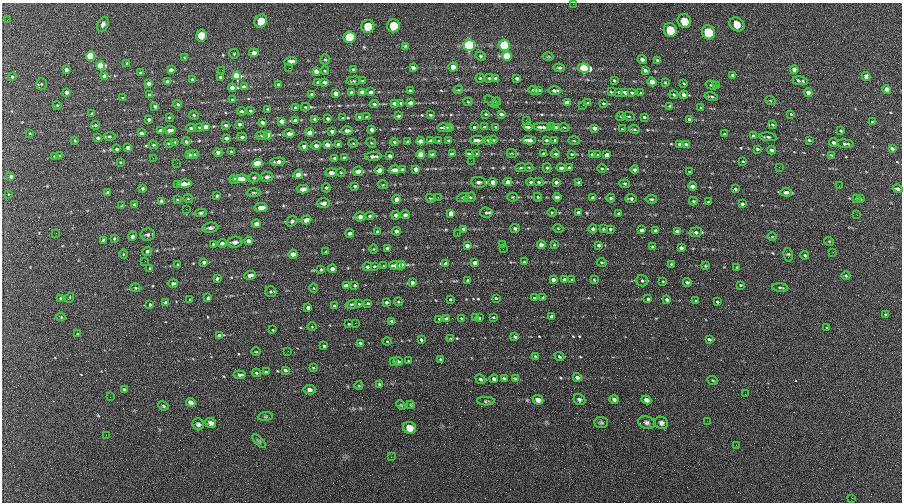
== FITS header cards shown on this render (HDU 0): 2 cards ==
NAXIS1  =                  900 / length of data axis 1
NAXIS2  =                  500 / length of data axis 2

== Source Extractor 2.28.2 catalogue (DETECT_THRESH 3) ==
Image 900 x 500 px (HDU 0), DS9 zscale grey, 1 PNG px = 1 image px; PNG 904 x 504 px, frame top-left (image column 1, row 500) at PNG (2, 3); each listed source drawn as its Kron ellipse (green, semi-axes under 4 px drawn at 4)
Background 303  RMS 12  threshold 36.6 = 3 sigma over >= 5 px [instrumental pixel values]
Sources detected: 535; of the 535, the 500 brightest by FLUX_AUTO listed and drawn (35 fainter detections omitted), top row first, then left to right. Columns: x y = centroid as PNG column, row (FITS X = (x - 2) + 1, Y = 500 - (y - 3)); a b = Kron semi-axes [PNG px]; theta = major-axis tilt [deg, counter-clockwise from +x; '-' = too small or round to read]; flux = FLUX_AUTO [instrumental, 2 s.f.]
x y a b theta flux
573 4 3 2 - 610
7 20 2 2 - 580
261 21 7 6 - 13000
684 21 7 6 - 6400
103 24 7 5 64 2200
737 24 8 6 -35 5800
368 26 6 6 - 39000
393 26 6 6 - 36000
670 30 7 6 - 21000
708 32 7 6 - 29000
201 35 6 5 - 25000
349 37 6 6 - 130000
469 45 5 5 - 370000
504 45 5 5 - 200000
405 46 4 3 - 1200
254 53 5 4 - 2700
234 54 5 4 - 820
90 56 5 4 - 86000
481 56 5 3 - 1000
507 56 5 5 - 61000
548 57 5 3 - 750
184 58 4 3 - 700
642 59 4 4 - 1700
325 60 5 5 - 1000
657 60 4 3 - 1000
291 61 6 4 2 6600
127 63 3 2 - 760
101 66 4 4 - 97000
453 67 4 4 - 19000
289 68 2 2 - 850
413 68 4 3 - 3300
559 68 6 3 -9 1300
584 68 6 4 -11 230000
794 69 4 4 - 2000
66 70 4 4 - 4400
171 70 4 4 - 5200
222 70 2 2 - 810
353 70 3 3 - 1500
645 70 4 3 - 1600
316 71 4 4 - 7000
325 71 4 3 - 720
140 73 3 3 - 1000
105 76 4 4 - 19000
237 76 4 4 - 330000
733 76 4 3 - 1500
12 77 3 3 - 1200
220 77 3 3 - 1200
866 77 4 4 - 3400
480 78 4 4 - 910
489 78 5 3 - 1000
496 78 3 3 - 1200
517 78 4 3 - 2500
192 79 4 3 - 1100
167 81 4 4 - 2000
354 81 7 4 4 1200
362 81 4 2 - 640
614 81 4 2 - 970
800 81 7 3 -9 2300
325 82 4 3 - 2900
652 82 4 4 - 17000
149 83 4 3 - 4800
318 83 3 3 - 1400
665 83 3 2 - 760
684 83 4 3 - 790
41 84 5 5 - 1300
278 85 4 3 - 2800
712 85 6 3 -16 1000
717 85 3 3 - 1100
244 87 4 3 - 5600
232 88 4 4 - 24000
458 90 5 3 - 690
533 90 5 3 - 1600
539 90 4 2 - 1000
554 90 7 4 1 2500
887 90 4 4 - 9600
410 91 4 3 - 3000
66 92 3 3 - 5300
362 92 4 3 - 15000
371 92 4 3 - 4800
611 92 4 3 - 730
619 92 3 2 - 1000
625 92 4 3 - 4200
336 93 4 3 - 17000
352 93 4 3 - 15000
632 93 3 3 - 1200
641 93 3 3 - 1000
808 93 4 4 - 5700
149 95 4 3 - 1500
312 95 4 3 - 3200
674 95 4 3 - 1000
684 95 4 3 - 8700
122 97 3 2 - 590
711 97 7 3 -14 1300
232 100 4 3 - 2200
770 100 5 3 - 710
468 102 4 4 - 870
492 102 8 3 -40 1100
496 102 4 3 - 830
567 102 4 3 - 13000
395 103 4 3 - 5000
401 103 3 3 - 1400
411 103 4 3 - 18000
588 103 4 3 - 1600
178 104 4 4 - 1300
374 104 4 3 - 1700
604 104 4 3 - 1100
57 105 4 3 - 630
583 105 3 3 - 730
155 106 3 3 - 3900
670 106 3 3 - 1100
305 107 4 3 - 990
296 108 4 3 - 4100
701 108 3 3 - 1200
268 109 4 3 - 2400
242 111 4 4 - 1700
250 111 4 3 - 1300
92 113 3 2 - 780
486 114 3 2 - 1000
501 114 4 3 - 3400
791 114 4 3 - 750
194 115 5 4 - 1100
430 115 4 3 - 1200
399 116 3 3 - 1700
621 116 5 3 - 790
629 116 6 3 -9 920
169 117 3 2 - 760
360 117 4 3 - 3300
367 117 3 3 - 1200
644 117 3 3 - 1700
328 118 3 3 - 1900
343 118 2 2 - 580
149 119 3 3 - 2700
315 119 4 3 - 2800
689 119 4 3 - 1700
295 120 4 3 - 5100
526 120 3 2 - 720
282 121 4 4 - 9400
262 122 4 3 - 3500
872 122 4 3 - 1500
239 124 3 3 - 2200
96 125 4 3 - 1300
226 125 4 3 - 2300
773 125 4 3 - 1100
199 127 3 2 - 720
206 127 4 4 - 18000
444 127 7 3 1 2500
449 127 3 3 - 1200
474 127 4 3 - 1400
485 127 3 3 - 2500
496 127 3 3 - 900
528 127 4 3 - 2600
542 127 9 3 -2 3600
552 127 4 3 - 970
556 127 4 3 - 2700
564 127 5 3 - 720
191 128 4 3 - 1200
595 128 4 3 - 6100
372 129 4 3 - 5000
622 129 3 3 - 640
635 129 5 4 - 1000
170 130 6 3 6 5100
347 130 6 4 0 3500
160 131 4 4 - 7400
332 131 4 3 - 3400
841 131 3 3 - 1300
310 132 4 4 - 9900
30 133 3 3 - 640
141 133 4 3 - 2300
289 134 5 3 - 6200
725 134 4 3 - 1200
268 135 4 4 - 22000
109 136 6 4 2 1300
262 136 6 4 -6 1300
754 136 4 3 - 2200
242 137 5 3 - 1700
768 137 9 3 -6 1500
98 138 4 4 - 1800
226 138 3 3 - 2600
75 140 3 2 - 790
448 140 3 3 - 790
477 140 7 3 0 3800
489 140 4 3 - 4100
493 140 4 3 - 860
529 140 7 4 -3 5800
546 140 4 3 - 1300
555 140 4 4 - 1300
809 140 4 3 - 1200
420 141 4 4 - 11000
431 141 4 3 - 4100
439 141 4 3 - 800
574 141 5 3 - 990
186 142 4 4 - 1400
394 142 4 3 - 1100
408 142 3 3 - 1300
834 142 4 3 - 3100
169 143 4 3 - 810
175 143 4 4 - 1700
353 143 5 3 - 730
371 143 5 4 - 910
338 144 4 3 - 1900
680 144 4 4 - 7700
845 144 8 3 -8 2000
153 145 5 4 - 910
316 145 4 3 - 3000
327 145 4 4 - 6400
686 145 4 3 - 2600
304 146 4 4 - 2500
128 148 4 3 - 3900
892 148 4 3 - 3900
117 149 3 3 - 1100
757 149 4 3 - 1200
772 150 4 3 - 3300
231 151 4 3 - 750
218 152 4 4 - 2200
433 154 4 3 - 2500
452 154 4 3 - 1900
469 154 4 3 - 1400
477 154 3 3 - 1100
512 154 5 3 - 750
544 154 4 3 - 1900
556 154 4 4 - 1600
572 154 3 3 - 770
189 155 4 3 - 1000
193 155 6 4 21 1600
421 155 4 4 - 47000
592 155 4 3 - 3500
598 155 4 2 - 820
607 155 4 4 - 9900
831 155 4 2 - 660
60 156 3 3 - 1100
373 156 8 3 3 2900
390 156 4 3 - 2100
55 157 4 4 - 3100
153 158 2 2 - 4300
335 158 4 3 - 2600
344 158 4 3 - 1300
471 161 2 2 - 2800
743 161 3 3 - 710
120 162 4 3 - 640
278 162 7 4 4 3200
177 163 2 2 - 930
257 163 5 4 - 20000
529 167 4 3 - 680
779 167 3 2 - 600
521 168 5 3 - 870
547 168 5 4 - 1100
561 168 4 3 - 1500
569 168 4 4 - 3400
602 168 4 3 - 850
416 169 4 4 - 4600
379 170 4 4 - 9200
395 170 6 3 5 3700
402 170 4 3 - 1600
635 170 4 3 - 1800
358 171 5 4 - 4000
341 172 4 4 - 800
689 172 4 3 - 610
331 173 6 4 4 3900
298 175 4 4 - 9800
11 176 3 3 - 1600
267 177 6 5 - 2900
254 178 5 4 - 1300
234 179 4 4 - 2000
241 179 7 4 3 7500
478 182 7 5 -6 2400
493 182 4 4 - 7100
508 182 4 4 - 6800
531 182 4 3 - 1400
539 182 5 4 - 1300
556 182 4 3 - 2000
579 183 3 3 - 1300
184 184 7 4 6 7500
625 184 5 3 - 880
178 185 3 3 - 1100
383 185 5 3 - 740
355 186 4 3 - 940
692 186 4 4 - 3200
839 186 2 2 - 1200
143 188 3 3 - 1200
326 188 4 4 - 980
303 189 6 4 2 4500
735 189 3 2 - 950
898 189 5 3 - 2500
108 192 4 3 - 1800
786 192 6 4 -6 2900
254 193 7 3 -1 1100
8 194 3 2 - 1100
217 196 3 3 - 1000
438 197 2 2 - 650
463 197 6 3 18 840
470 197 6 4 17 1300
512 197 5 4 - 820
538 197 4 3 - 840
557 197 4 4 - 2100
431 198 5 3 - 870
593 198 4 3 - 1600
611 198 4 3 - 1100
856 198 3 3 - 690
188 199 5 3 - 600
396 199 4 4 - 5000
631 199 6 3 1 1600
651 199 6 4 -9 1300
860 199 4 2 - 900
177 200 3 3 - 680
161 201 4 3 - 1900
693 201 4 3 - 1100
709 202 3 3 - 980
324 203 6 5 - 2700
742 204 4 3 - 1600
134 205 4 3 - 790
122 206 3 3 - 720
261 207 6 4 7 4800
186 209 2 2 - 2000
552 212 4 3 - 760
201 213 5 4 - 1100
451 213 4 4 - 7100
486 213 6 5 - 1700
578 213 4 4 - 2900
619 213 3 3 - 1300
396 215 4 4 - 1700
405 215 5 4 - 2200
857 215 2 2 - 650
370 216 5 4 - 1100
360 217 5 4 - 3500
306 220 5 4 - 5500
292 221 6 4 43 1900
257 224 4 4 - 3200
210 228 8 5 7 2400
515 228 4 4 - 1400
558 228 5 3 - 670
464 229 4 4 - 2800
593 229 4 4 - 2100
603 229 3 3 - 710
610 229 3 3 - 950
642 230 4 4 - 1900
655 230 3 3 - 1300
397 231 4 3 - 1800
677 231 4 4 - 3400
377 232 3 3 - 1200
696 232 6 5 - 1800
56 233 2 2 - 1900
350 233 4 3 - 2200
457 233 2 2 - 3700
148 235 7 6 - 2100
133 236 4 3 - 2700
772 237 5 3 - 690
114 238 4 3 - 770
103 240 3 3 - 940
248 241 4 4 - 4500
829 241 5 3 - 620
235 242 8 5 6 3700
222 243 4 4 - 1900
213 244 3 2 - 700
502 245 4 3 - 2000
541 245 4 4 - 4600
554 245 4 3 - 710
599 245 3 3 - 1400
467 246 4 3 - 3100
653 247 4 3 - 1200
387 248 4 3 - 1600
681 248 4 3 - 2000
374 249 5 3 - 630
503 249 2 2 - 620
147 251 5 4 - 1500
325 252 4 3 - 590
833 252 3 2 - 1300
123 254 5 3 - 640
293 254 4 4 - 7900
788 255 7 4 -76 1300
805 255 4 3 - 1000
145 261 2 2 - 1500
204 262 4 3 - 1600
524 262 3 3 - 810
602 262 5 2 - 810
446 263 4 3 - 2900
475 263 4 4 - 6100
671 264 3 2 - 680
178 265 3 3 - 960
395 265 6 3 -3 4300
401 265 4 4 - 18000
374 266 3 2 - 700
384 266 4 3 - 730
705 266 3 3 - 690
367 267 4 4 - 1700
737 267 3 3 - 790
149 268 3 2 - 600
332 269 4 4 - 3800
321 270 3 2 - 850
250 275 6 4 5 4500
846 276 4 3 - 850
217 279 4 3 - 1900
553 279 4 3 - 6700
564 279 4 3 - 2700
572 279 3 3 - 790
468 280 3 3 - 1600
594 280 3 2 - 710
642 281 6 5 - 1700
412 282 4 3 - 4200
663 282 4 3 - 660
687 282 4 3 - 1300
173 283 5 4 - 1400
355 285 4 3 - 1100
740 285 3 3 - 760
346 286 4 4 - 21000
135 288 5 4 - 930
314 288 4 3 - 600
780 288 8 3 -4 1300
271 292 5 5 - 1400
60 298 3 2 - 1000
69 298 5 2 - 670
208 298 3 3 - 2600
496 298 4 3 - 1400
534 298 3 3 - 1100
543 298 4 3 - 4100
450 299 3 3 - 1100
648 299 4 3 - 2300
190 300 3 3 - 760
667 300 4 3 - 4200
696 301 3 2 - 610
386 302 3 3 - 3300
398 302 4 3 - 960
717 302 3 3 - 1300
166 303 3 3 - 3700
368 303 3 3 - 1100
351 304 5 3 - 970
359 304 3 3 - 840
150 305 3 3 - 1700
334 306 3 2 - 580
308 307 4 3 - 9600
886 314 3 2 - 980
61 317 4 3 - 640
493 317 3 3 - 1200
552 317 4 3 - 10000
461 318 3 2 - 610
476 318 4 3 - 1900
479 318 3 2 - 970
439 319 3 2 - 700
447 319 4 3 - 7700
392 321 4 3 - 6000
355 323 3 2 - 800
349 324 3 2 - 800
312 327 5 3 - 770
827 327 3 3 - 960
273 330 2 2 - 680
78 334 3 3 - 1800
219 335 3 3 - 6700
515 337 4 3 - 3900
451 338 4 3 - 950
709 339 4 3 - 3400
421 340 4 3 - 5400
387 341 4 4 - 940
361 343 4 3 - 4100
324 346 4 3 - 2200
288 351 2 2 - 690
256 352 4 3 - 740
536 357 4 3 - 3500
559 357 5 4 - 1800
441 359 3 3 - 1600
398 361 5 3 - 2100
409 361 3 3 - 630
393 362 4 3 - 840
313 368 3 3 - 790
285 370 4 3 - 1700
266 372 4 3 - 710
256 373 4 3 - 960
240 375 6 4 -5 2100
577 377 4 4 - 3400
515 378 4 2 - 750
480 379 5 4 - 1600
494 379 4 3 - 2500
504 379 4 3 - 1200
713 380 5 3 - 780
379 384 3 3 - 1200
359 386 4 3 - 610
124 389 3 3 - 1100
310 390 6 4 -10 2900
745 394 2 2 - 900
110 397 2 2 - 1100
614 399 4 3 - 1800
538 400 5 4 - 4000
579 400 6 5 - 1700
646 400 5 4 - 3000
486 401 9 4 1 1300
191 402 5 4 - 2800
401 405 5 4 - 820
411 405 4 3 - 760
163 406 5 3 - 1200
265 416 7 3 8 1000
707 421 2 2 - 790
601 422 7 5 -2 1600
211 423 5 5 - 3000
647 423 9 6 -13 2400
661 423 6 6 - 2300
198 424 6 5 - 2100
409 428 7 6 - 6500
106 435 2 2 - 4600
259 441 9 4 -45 1400
736 445 2 2 - 880
391 457 2 2 - 3000
852 498 3 2 - 650
At the frame edge (FLAGS 8, measured only in part): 1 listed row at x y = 573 4
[35 fainter detections neither listed nor drawn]